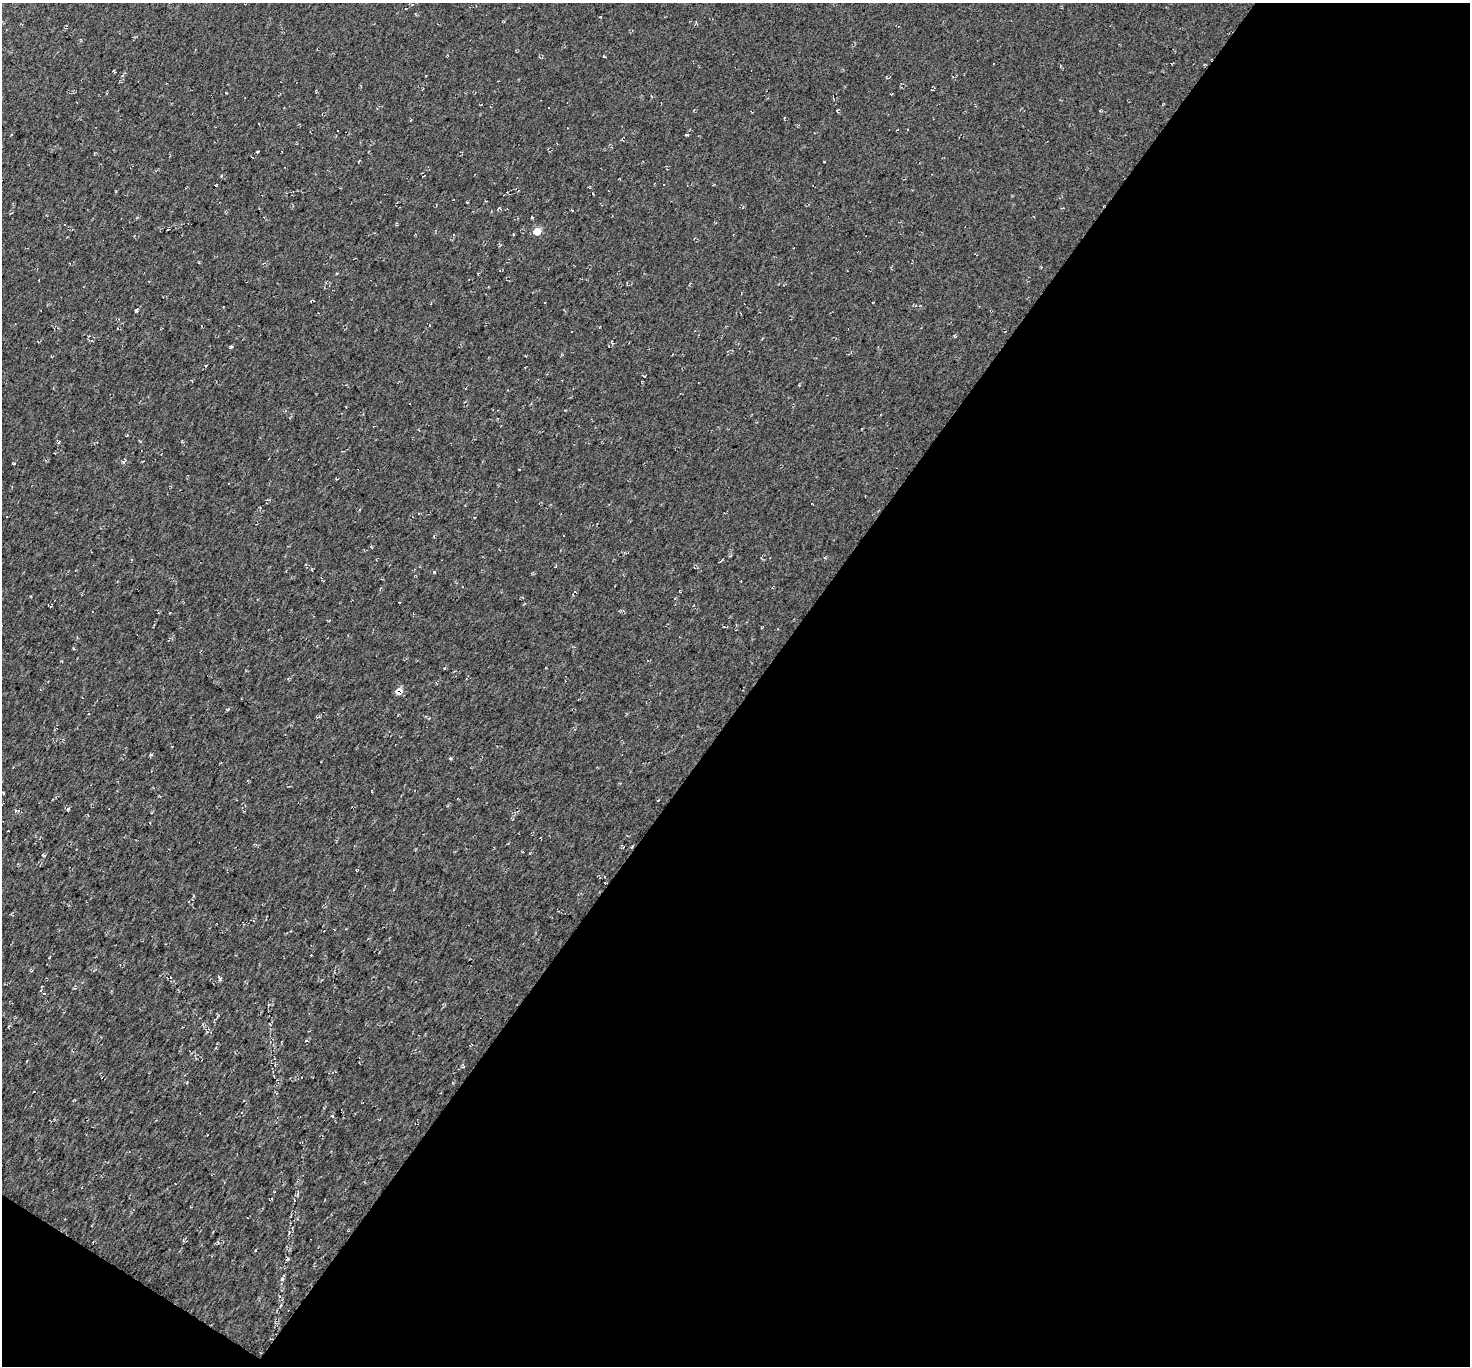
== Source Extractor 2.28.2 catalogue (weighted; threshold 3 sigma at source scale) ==
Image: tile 4 of 2 x 2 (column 2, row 2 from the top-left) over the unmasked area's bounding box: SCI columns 1571-3038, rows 105-1468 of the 3086 x 3104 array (HDU 1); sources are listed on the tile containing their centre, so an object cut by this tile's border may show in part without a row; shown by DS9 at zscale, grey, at full resolution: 1 PNG px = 1 image px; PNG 1472 x 1368 px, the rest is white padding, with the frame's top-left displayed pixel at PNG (2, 3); no overlay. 50% of this frame is shown black and not used: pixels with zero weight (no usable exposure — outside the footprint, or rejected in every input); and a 3 px margin inside the footprint's outer edge (the drizzle kernel's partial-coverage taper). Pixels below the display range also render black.
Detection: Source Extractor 2.28.2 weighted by HDU 2 'WHT'; one run over the whole footprint, this tile lists its part. Background 0.00253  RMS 0.0088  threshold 0.0398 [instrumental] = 3 sigma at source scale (4.5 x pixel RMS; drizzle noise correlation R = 1.50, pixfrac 1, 0.0396/0.0396 arcsec/px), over >= 5 px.
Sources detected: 47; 9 cosmic-ray / hot-pixel residue — not listed; the other 38 listed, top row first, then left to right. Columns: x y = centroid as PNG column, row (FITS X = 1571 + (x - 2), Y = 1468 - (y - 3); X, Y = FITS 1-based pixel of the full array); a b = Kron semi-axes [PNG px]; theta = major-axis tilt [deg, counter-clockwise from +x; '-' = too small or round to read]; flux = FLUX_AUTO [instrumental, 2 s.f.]
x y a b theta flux
604 57 4 2 - 0.67
886 77 4 3 - 0.86
549 107 2 2 - 0.69
686 135 5 3 - 0.78
258 151 4 2 - 0.73
824 161 3 2 - 0.62
221 176 4 3 - 0.85
663 185 3 2 - 0.83
590 187 5 3 - 0.7
593 194 3 2 - 0.63
532 218 4 3 - 1
65 225 3 3 - 2.2
537 231 5 5 - 21
500 245 5 4 - 1
136 311 3 3 - 2.4
231 347 4 3 - 1.2
127 435 3 3 - 0.67
123 462 4 4 - 1.9
14 464 4 3 - 0.75
434 572 4 3 - 0.68
399 602 3 2 - 0.63
50 606 5 3 - 0.85
724 627 4 3 - 0.82
74 649 5 3 - 0.73
546 668 3 2 - 0.61
399 691 8 7 - 6.5
228 709 5 3 - 1.1
151 755 4 3 - 1.2
450 758 4 3 - 1.1
658 800 3 2 - 0.52
68 809 4 3 - 1
605 883 3 2 - 0.63
221 978 5 3 - 1.3
44 993 4 3 - 0.68
306 1041 4 3 - 1
298 1194 9 3 75 1.4
287 1259 5 4 - 1.4
282 1279 5 5 - 1.5
Overlapping masked pixels (flux is a lower limit): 2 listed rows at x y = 399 691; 605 883
Unlisted compact peaks at least as high as the median listed source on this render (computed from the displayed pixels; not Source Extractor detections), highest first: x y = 644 376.